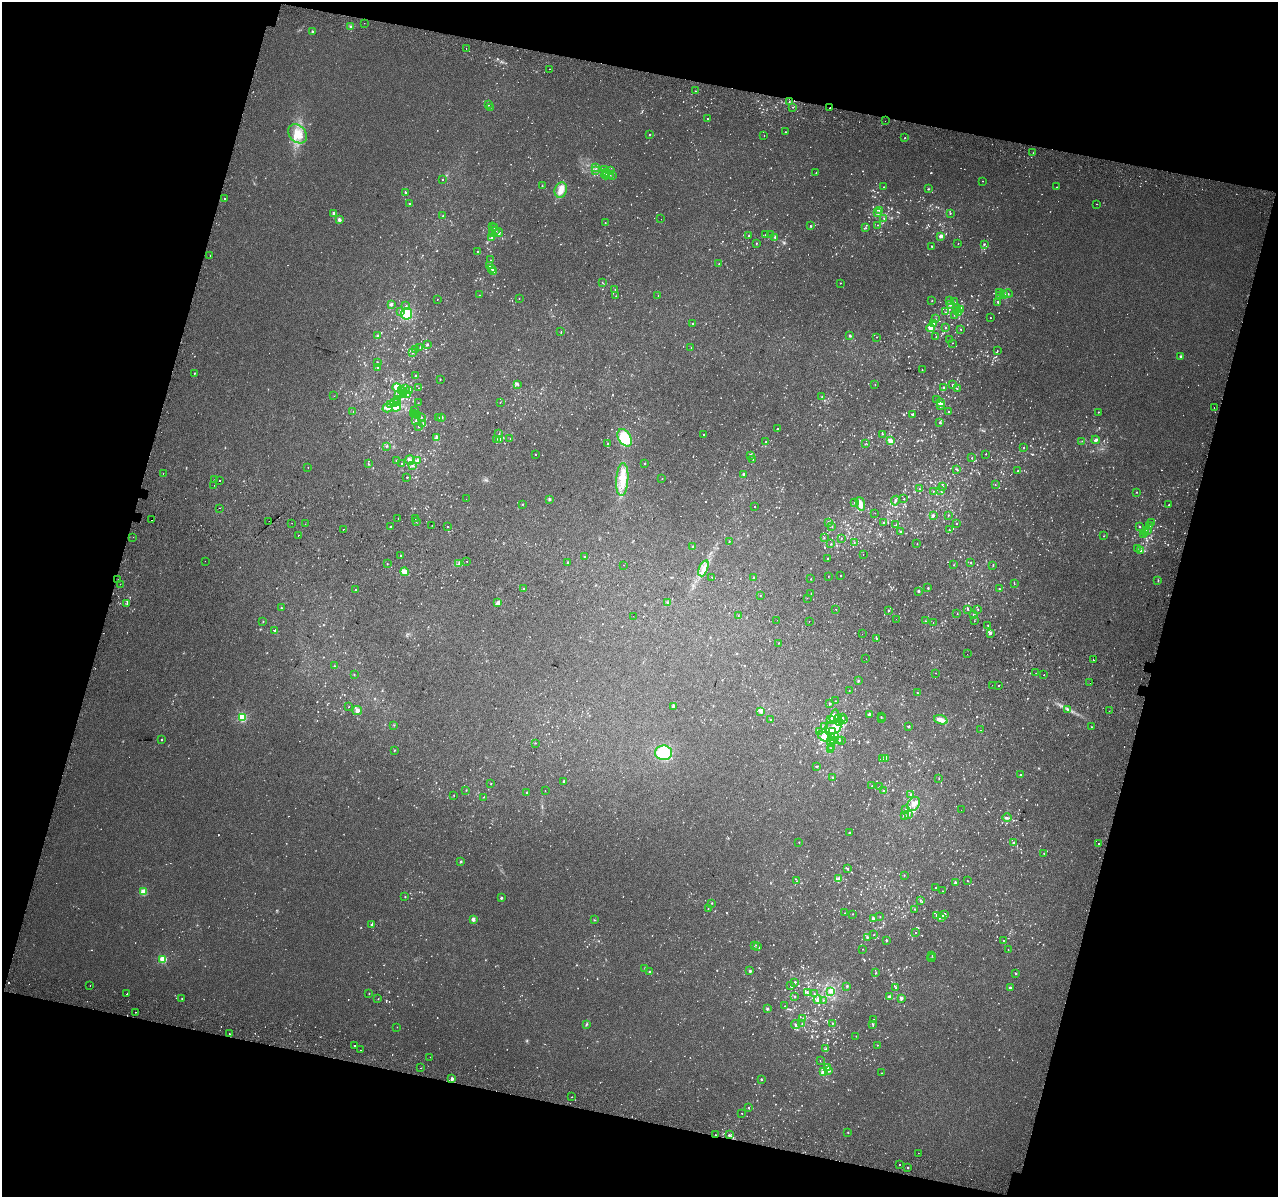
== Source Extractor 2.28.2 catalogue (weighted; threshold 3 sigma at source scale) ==
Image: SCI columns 55-5157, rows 331-5109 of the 5221 x 5500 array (HDU 1 of 3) = the unmasked area's bounding box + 8 px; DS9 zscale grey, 4 x 4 block average (1 PNG px = mean of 4 x 4 image px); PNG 1280 x 1199 px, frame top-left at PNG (2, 2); each listed source drawn as its Kron ellipse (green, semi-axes under 4 px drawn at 4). Shown black and unused: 31% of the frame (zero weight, under 2 of 3 exposures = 6% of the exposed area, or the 3 px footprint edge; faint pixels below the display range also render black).
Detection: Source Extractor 2.28.2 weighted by HDU 2 'WHT'. Background 0.014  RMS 0.0065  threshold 0.0293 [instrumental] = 3 sigma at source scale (4.5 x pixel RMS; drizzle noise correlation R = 1.50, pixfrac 1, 0.0396/0.0396 arcsec/px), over >= 5 px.
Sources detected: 1922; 134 too faint to see at this stretch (4 x 4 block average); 4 inside a brighter object's white glare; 29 cosmic-ray / hot-pixel residue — neither listed nor drawn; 66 coinciding with a brighter row at this scale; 46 inside a brighter listed object's ellipse — not listed separately; of the other 1643, all 500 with FLUX_AUTO >= 1.7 (the completeness limit of this list) listed and drawn (1143 fainter detections not listed), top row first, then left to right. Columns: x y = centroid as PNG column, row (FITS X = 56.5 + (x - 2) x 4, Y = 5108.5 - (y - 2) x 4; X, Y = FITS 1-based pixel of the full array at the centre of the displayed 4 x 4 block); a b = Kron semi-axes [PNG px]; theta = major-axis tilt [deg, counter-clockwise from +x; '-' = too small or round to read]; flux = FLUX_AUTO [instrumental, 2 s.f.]
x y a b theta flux
364 23 2 2 - 1.7
351 27 3 3 - 6.7
312 31 2 2 - 13
466 48 2 2 - 2.3
550 69 2 2 - 29
695 91 2 2 - 2.7
789 102 2 2 - 1.9
488 105 2 2 - 2.5
793 107 2 2 - 1.9
490 108 2 2 - 1.8
830 108 2 2 - 2.8
707 119 2 2 - 4.3
885 121 2 2 - 1.9
785 132 2 2 - 5.8
298 134 11 8 -47 53
649 135 2 2 - 2.5
764 135 2 2 - 2.2
905 138 2 2 - 5.6
1033 153 2 2 - 6.4
596 168 2 2 - 2.3
595 170 2 2 - 1.8
604 170 2 2 - 2.1
610 170 3 3 - 5.9
607 173 2 2 - 2
816 173 2 2 - 2
606 175 4 2 - 7.9
609 175 3 2 - 3.5
612 175 2 2 - 2.7
443 180 2 2 - 2.6
983 181 2 2 - 2.3
542 186 2 2 - 3.1
884 187 2 2 - 1.7
1057 187 2 2 - 1.9
928 189 3 2 - 1.8
561 190 8 6 74 27
406 192 2 2 - 3.6
224 198 2 2 - 94
409 204 2 2 - 6.3
1097 204 2 2 - 1.8
879 210 2 2 - 2
877 213 2 2 - 3.2
950 213 2 2 - 3.4
334 214 2 2 - 56
443 216 2 2 - 3.6
661 219 2 2 - 1.9
884 219 3 2 - 4
339 220 2 2 - 43
605 223 2 2 - 2.9
877 225 2 2 - 2
811 226 2 2 - 4
493 227 2 2 - 2.1
495 228 2 2 - 2.3
866 228 2 2 - 2.1
495 230 2 2 - 3.8
499 232 4 3 - 8.4
492 234 4 2 - 6.9
765 235 2 2 - 3
771 235 2 2 - 3.3
749 236 2 2 - 2.1
941 236 2 2 - 52
491 238 2 2 - 4.3
775 238 2 2 - 4.4
756 243 2 2 - 5.5
958 243 2 2 - 2.1
984 244 2 2 - 5.8
932 246 2 2 - 4.9
477 251 2 2 - 2
210 256 2 2 - 3.9
490 260 2 2 - 2
719 264 2 2 - 1.7
489 266 2 2 - 13
492 268 2 2 - 8.3
494 271 2 2 - 3.3
602 282 2 2 - 2.4
840 283 2 2 - 2
615 289 2 2 - 2
999 292 2 2 - 3.4
1008 294 5 3 - 5.1
479 295 2 2 - 1.8
1004 295 3 2 - 19
616 296 2 2 - 2.5
658 296 2 2 - 2.4
1000 296 3 3 - 6
519 298 2 2 - 1.9
437 299 2 2 - 1.7
932 301 2 2 - 4.4
950 301 2 2 - 2.3
954 302 2 2 - 1.9
998 302 2 2 - 2.4
391 304 3 3 - 7.2
950 305 2 2 - 4.1
406 306 3 2 - 3.5
956 308 2 2 - 3.1
960 309 3 3 - 5.9
956 310 4 3 - 9.6
401 312 2 2 - 2.4
945 312 2 2 - 2
959 312 3 2 - 3.9
406 314 6 5 - 60
955 315 3 2 - 2.1
990 318 2 2 - 3
935 319 2 2 - 1.8
692 323 2 2 - 2.5
934 323 2 2 - 17
931 328 4 3 - 18
945 328 2 2 - 2.5
961 329 2 2 - 4.5
561 332 2 2 - 1.9
377 336 2 2 - 3.5
850 336 2 2 - 17
936 336 2 2 - 1.8
877 337 2 2 - 1.9
950 339 2 2 - 4.8
953 343 2 2 - 1.8
427 345 2 2 - 14
420 347 2 2 - 2.1
691 347 2 2 - 2.3
416 349 3 2 - 3.7
997 351 2 2 - 2.5
413 353 2 2 - 1.9
1181 356 3 2 - 5.4
377 362 2 2 - 2.1
378 368 2 2 - 2
922 370 2 2 - 3
194 373 2 2 - 2.6
415 376 2 2 - 4.2
440 379 2 2 - 4.2
875 384 2 2 - 1.8
518 385 2 2 - 2.4
953 385 2 2 - 5.7
397 387 4 4 - 30
405 388 2 2 - 7.6
418 388 2 2 - 1.7
944 388 2 2 - 10
957 389 2 2 - 2
402 390 3 2 - 8
409 390 2 2 - 6.1
398 394 2 2 - 3.6
404 394 3 2 - 11
407 395 2 2 - 4.9
334 396 2 2 - 1.8
822 396 2 2 - 1.9
398 399 2 2 - 9
937 400 2 2 - 3.7
394 402 2 2 - 2
500 402 2 2 - 2.2
397 403 2 2 - 4.2
418 403 2 2 - 2.1
940 403 2 2 - 26
391 404 2 2 - 3.8
941 406 3 2 - 4.6
396 407 4 3 - 31
1214 407 2 2 - 3.8
387 408 5 4 - 12
353 411 2 2 - 2.2
415 411 2 2 - 12
949 412 2 2 - 2.1
1098 412 2 2 - 3.9
414 413 2 2 - 2.1
416 414 2 2 - 2.2
913 414 2 2 - 5
418 416 2 2 - 4.3
421 417 2 2 - 2.3
442 417 2 2 - 17
439 418 2 2 - 2
416 420 2 2 - 3.7
423 423 2 2 - 2
940 423 2 2 - 5.9
419 426 2 2 - 4.3
778 429 2 2 - 4.4
499 434 2 2 - 1.8
882 434 2 2 - 1.9
703 435 2 2 - 2.2
437 437 2 2 - 86
510 438 2 2 - 2.8
625 438 9 6 -59 130
497 439 2 2 - 1.9
500 439 3 2 - 5
1096 440 4 2 - 8.8
890 441 3 2 - 22
1082 441 2 2 - 1.8
766 442 2 2 - 3
607 444 3 2 - 2.4
865 444 2 2 - 1.9
386 447 2 2 - 2.5
1024 448 2 2 - 3.4
986 454 2 2 - 2.7
535 455 2 2 - 3.1
751 455 2 2 - 5.3
972 458 2 2 - 2.7
753 459 2 2 - 2.1
410 460 5 3 - 8.8
396 461 2 2 - 4.2
418 461 3 2 - 4
402 463 2 2 - 2.4
644 463 2 2 - 4
368 464 3 2 - 2.2
412 465 4 2 - 4.6
308 467 2 2 - 3.1
956 469 2 2 - 2.7
1018 471 2 2 - 2.6
163 474 2 2 - 4.6
744 474 2 2 - 19
407 477 2 2 - 1.9
662 479 2 2 - 2.2
215 480 2 2 - 2.3
220 480 2 2 - 15
622 480 16 6 86 60
214 485 2 2 - 2.3
995 485 2 2 - 1.8
942 486 2 2 - 2.3
920 489 2 2 - 2.4
941 490 2 2 - 2.5
933 491 2 2 - 3
1137 492 2 2 - 2.6
466 499 2 2 - 5.9
549 499 3 3 - 4.1
904 499 2 2 - 1.9
895 501 5 2 - 7.3
854 503 2 2 - 2.7
523 504 2 2 - 2.1
860 504 7 3 -72 26
1169 505 2 2 - 8.5
755 506 2 2 - 2
219 508 2 2 - 9.7
875 513 2 2 - 3.7
948 515 2 2 - 2.2
933 516 3 3 - 4.6
398 518 2 2 - 2.1
415 519 2 2 - 5
151 520 2 2 - 7
269 521 2 2 - 4.4
416 522 2 2 - 4.1
828 522 2 2 - 3.3
292 523 2 2 - 6.8
884 523 2 2 - 4.2
956 523 2 2 - 1.9
1151 523 2 2 - 2.9
305 524 2 2 - 3.6
432 525 2 2 - 2.3
896 525 2 2 - 4.7
447 526 2 2 - 5.2
1150 526 2 2 - 9
390 527 2 2 - 2.2
832 527 2 2 - 1.9
1140 527 2 2 - 4.1
343 529 2 2 - 5.6
949 530 2 2 - 2.8
901 531 2 2 - 4.8
1147 531 2 2 - 22
1146 533 2 2 - 2.9
1144 534 2 2 - 2.4
298 535 2 2 - 5.8
1104 536 2 2 - 1.7
133 537 2 2 - 1.9
824 538 2 2 - 2.5
841 538 2 2 - 1.7
729 541 2 2 - 3
854 543 2 2 - 2.9
831 544 2 2 - 2.8
917 544 2 2 - 2
693 547 2 2 - 13
1137 549 3 2 - 3.1
1141 551 2 2 - 4.1
863 554 2 2 - 2.1
400 555 2 2 - 2.6
585 557 2 2 - 2.1
828 559 2 2 - 4.8
205 561 2 2 - 2.7
467 561 2 2 - 3.3
568 563 2 2 - 2.8
971 563 2 2 - 2.6
387 564 2 2 - 2.8
459 564 3 2 - 3.3
624 565 2 2 - 3.5
953 565 2 2 - 2
993 565 2 2 - 2.3
703 568 8 4 67 22
404 572 4 4 - 22
828 576 2 2 - 1.7
841 576 2 2 - 1.9
712 577 2 2 - 10
754 578 2 2 - 6.1
811 579 2 2 - 110
118 580 2 2 - 1.8
1158 580 2 2 - 2.1
120 584 2 2 - 3.8
1014 584 2 2 - 1.7
928 588 3 2 - 2.5
524 589 3 2 - 4.2
999 589 2 2 - 3.3
355 590 2 2 - 2.4
918 591 2 2 - 5.4
811 593 2 2 - 1.8
760 595 2 2 - 2.6
807 598 2 2 - 3
127 603 3 2 - 4.2
498 603 3 2 - 21
667 603 3 3 - 4.5
281 608 3 2 - 2
836 609 2 2 - 3.5
967 609 2 2 - 3.4
978 609 2 2 - 2.1
888 611 2 2 - 5.5
957 614 2 2 - 2.3
973 614 2 2 - 3.4
738 615 2 2 - 3.5
633 616 2 2 - 2.4
896 619 2 2 - 2.6
777 620 2 2 - 3
809 621 2 2 - 3.5
925 621 2 2 - 2.4
974 621 2 2 - 1.9
263 622 2 2 - 4.3
933 622 2 2 - 3.3
988 625 2 2 - 1.7
275 631 3 2 - 2.1
990 633 2 2 - 7.7
862 634 2 2 - 3.7
877 639 2 2 - 2
779 643 2 2 - 2.2
967 654 2 2 - 3.3
866 659 2 2 - 1.8
1093 660 2 2 - 160
334 666 2 2 - 2.1
936 673 2 2 - 2.2
1036 673 2 2 - 2.3
354 674 2 2 - 1.9
1044 675 2 2 - 3.4
858 681 2 2 - 11
1090 683 2 2 - 2.4
992 685 2 2 - 1.8
999 686 2 2 - 18
849 691 2 2 - 3.4
917 693 2 2 - 3.4
836 701 2 2 - 2.1
829 703 2 2 - 10
673 706 3 3 - 5.3
349 707 2 2 - 1.9
1068 709 3 2 - 5.3
357 711 5 4 - 13
761 711 3 2 - 8.5
1109 711 2 2 - 6.3
869 714 2 2 - 17
834 716 7 3 72 20
242 717 2 2 - 360
843 717 2 2 - 1.8
881 717 2 2 - 1.8
838 719 3 2 - 3
881 719 2 2 - 1.7
771 720 2 2 - 1.7
831 720 2 2 - 2.9
843 720 2 2 - 2
941 720 7 3 -18 27
840 723 2 2 - 2.7
394 725 2 2 - 2.2
909 726 2 2 - 3.1
824 727 2 2 - 3
833 727 8 6 12 61
1091 727 2 2 - 1.9
981 730 2 2 - 3
819 731 2 2 - 2.2
832 731 3 2 - 92
832 736 3 2 - 14
824 737 7 4 -32 42
835 737 3 2 - 7.3
162 740 2 2 - 4.3
834 740 2 2 - 13
839 740 2 2 - 3.1
842 741 2 2 - 4
831 742 2 2 - 2.3
535 743 2 2 - 1.8
832 748 3 2 - 3.9
394 750 2 2 - 2.1
830 750 2 2 - 6.2
664 753 8 7 - 190
885 758 3 2 - 3.7
882 759 2 2 - 6.5
817 766 2 2 - 2.9
1020 775 2 2 - 2.5
833 777 3 2 - 3.5
939 778 2 2 - 1.8
563 781 2 2 - 3.3
491 784 2 2 - 1.8
872 786 2 2 - 3.3
880 787 3 2 - 3.1
466 790 2 2 - 2.3
545 791 2 2 - 1.8
884 791 2 2 - 13
527 792 2 2 - 3.4
454 795 2 2 - 2.6
911 795 4 3 - 4.9
484 797 2 2 - 2.1
914 804 8 5 53 21
906 809 2 2 - 4.8
961 810 2 2 - 3.5
908 814 2 2 - 3.1
905 816 2 2 - 2
1007 818 5 3 - 7.7
849 833 2 2 - 2.8
799 842 2 2 - 1.9
1013 843 4 2 - 5.1
1099 844 2 2 - 7
1044 853 2 2 - 2
461 861 3 2 - 3.3
848 869 3 2 - 2.7
904 875 2 2 - 3.6
839 878 3 2 - 3.7
967 880 2 2 - 2.2
797 881 2 2 - 1.9
955 883 2 2 - 11
936 888 2 2 - 2.5
942 891 2 2 - 2.1
143 892 3 2 - 45
405 897 2 2 - 5.4
501 898 2 2 - 16
920 900 2 2 - 1.9
712 903 2 2 - 2.2
708 908 2 2 - 2
915 909 2 2 - 2.6
845 913 2 2 - 1.9
853 914 2 2 - 3.1
944 914 3 2 - 6.2
936 915 3 2 - 3.2
880 916 2 2 - 2
942 917 3 2 - 6.4
473 919 2 2 - 15
873 919 2 2 - 20
594 920 2 2 - 2.1
372 924 4 2 - 4.8
915 933 2 2 - 2.1
874 935 2 2 - 2.3
867 937 2 2 - 3.1
886 940 2 2 - 16
1004 941 2 2 - 3.3
754 945 2 2 - 1.8
757 946 2 2 - 2.1
863 949 2 2 - 2.1
1008 950 2 2 - 1.7
932 955 2 2 - 1.9
931 958 4 2 - 3
163 959 2 2 - 260
645 968 2 2 - 3
750 971 2 2 - 18
650 972 2 2 - 6.1
875 973 2 2 - 3
1016 974 2 2 - 2.7
794 982 3 2 - 3.2
90 985 2 2 - 4.1
790 985 2 2 - 1.7
847 986 2 2 - 9.2
896 987 2 2 - 2.7
1010 988 3 3 - 4.3
830 991 3 2 - 4.8
807 992 4 2 - 4.3
127 994 2 2 - 14
369 994 2 2 - 3
814 994 2 2 - 2.5
795 996 2 2 - 2.4
889 997 2 2 - 20
182 998 2 2 - 2.4
901 998 3 3 - 8.7
378 999 2 2 - 2.1
818 1000 4 3 - 16
823 1000 2 2 - 2.3
785 1006 2 2 - 3.6
767 1009 3 3 - 4.8
135 1012 2 2 - 5.8
803 1018 2 2 - 1.7
874 1020 2 2 - 1.9
832 1023 2 2 - 2.4
587 1024 4 2 - 3.5
802 1024 2 2 - 1.7
872 1024 2 2 - 2.9
795 1025 5 2 - 5.5
397 1027 2 2 - 1.8
229 1034 2 2 - 7.7
856 1036 2 2 - 2.5
355 1045 2 2 - 5.1
877 1045 2 2 - 2.8
826 1049 4 3 - 5.6
361 1050 2 2 - 2.7
430 1057 2 2 - 2.3
820 1061 2 2 - 1.8
421 1068 2 2 - 2.1
828 1068 2 2 - 1.8
829 1071 4 2 - 7.1
823 1072 2 2 - 26
882 1073 2 2 - 1.7
452 1079 2 2 - 41
761 1079 2 2 - 11
572 1097 2 2 - 2
748 1108 2 2 - 2.7
742 1113 2 2 - 2.4
848 1132 2 2 - 4.6
716 1135 2 2 - 4.7
730 1135 3 2 - 3.4
918 1153 2 2 - 1.9
900 1165 2 2 - 3.7
908 1168 2 2 - 7.5
Overlapping masked pixels (flux is a lower limit): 2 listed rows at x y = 830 108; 716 1135
Diffuse or blended objects may show on this block-average render without a row.